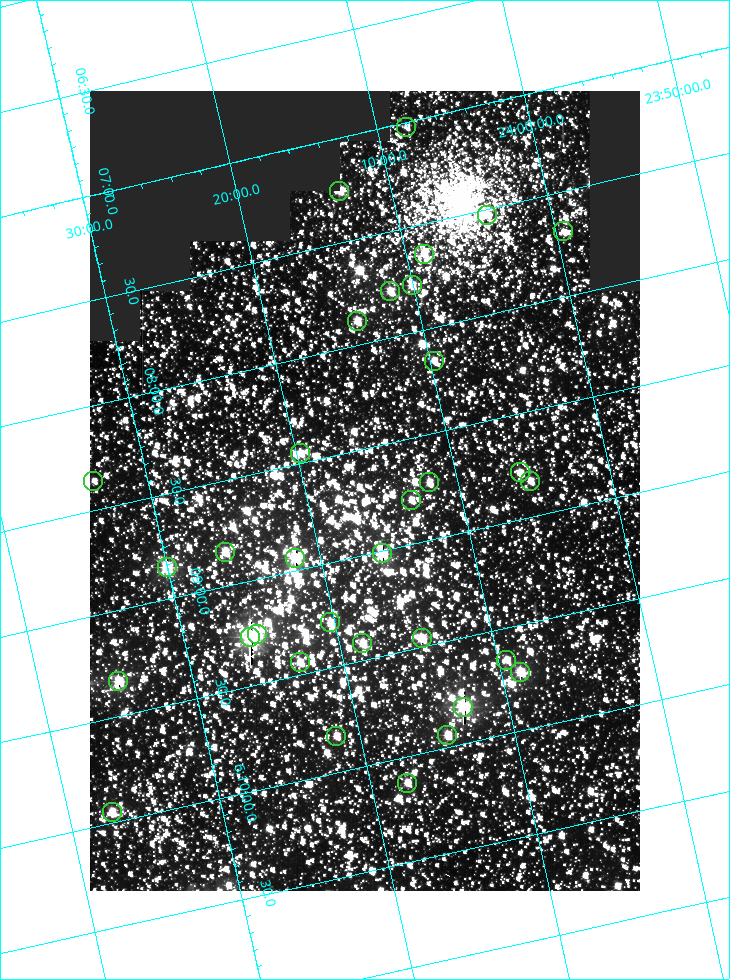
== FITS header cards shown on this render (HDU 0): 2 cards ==
NAXIS1  =                  550
NAXIS2  =                  800

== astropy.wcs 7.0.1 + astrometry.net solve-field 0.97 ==
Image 550 x 800 px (HDU 0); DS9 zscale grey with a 90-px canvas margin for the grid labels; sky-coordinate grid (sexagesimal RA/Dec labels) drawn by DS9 from the SOLVED WCS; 33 Tycho-2 reference stars matched to detected sources circled (green)
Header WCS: RA---TAN/DEC--TAN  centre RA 06:08:42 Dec +24:16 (92.17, +24.27 deg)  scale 3.98 arcsec/px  FOV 36.4' x 53.0'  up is -103 deg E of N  parity normal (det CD < 0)
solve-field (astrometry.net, Tycho-2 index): VERIFIED the header's WCS against the Tycho-2 star catalogue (verified at 3 index scales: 18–32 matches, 0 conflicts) and refined it, rather than solving blind
Solved WCS: RA---TAN-SIP/DEC--TAN-SIP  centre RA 06:08:42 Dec +24:16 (92.17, +24.27 deg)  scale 3.98 arcsec/px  FOV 36.4' x 53.0'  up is -103 deg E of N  parity normal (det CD < 0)
The solver's refit moves the header's centre by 0.23 arcsec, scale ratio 1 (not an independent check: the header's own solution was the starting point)
Tycho-2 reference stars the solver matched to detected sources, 33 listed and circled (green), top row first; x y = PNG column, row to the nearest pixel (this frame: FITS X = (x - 90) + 1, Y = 800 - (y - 91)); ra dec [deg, ICRS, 3 dp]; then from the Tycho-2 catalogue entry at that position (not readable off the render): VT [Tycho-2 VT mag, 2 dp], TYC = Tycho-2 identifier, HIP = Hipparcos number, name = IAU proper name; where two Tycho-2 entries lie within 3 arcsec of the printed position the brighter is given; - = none
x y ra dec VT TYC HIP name
406 127 91.756 +24.135 11.55 1864-383-1 - -
339 191 91.813 +24.222 9.50 1864-951-1 - -
487 215 91.882 +24.069 10.67 1864-1197-1 - -
563 231 91.922 +23.991 11.04 1864-773-1 - -
424 254 91.910 +24.147 9.81 1864-677-1 - -
412 285 91.945 +24.168 9.83 1864-545-1 - -
390 291 91.946 +24.193 9.49 1864-879-1 - -
357 321 91.972 +24.235 9.87 1864-607-1 - -
434 361 92.040 +24.163 9.97 1864-387-1 - -
300 453 92.113 +24.329 10.09 1877-692-1 - -
520 472 92.195 +24.097 9.91 1877-1306-1 - -
93 481 92.090 +24.558 11.22 1868-1493-1 - -
530 481 92.208 +24.088 10.02 1877-898-1 - -
429 482 92.182 +24.197 9.90 1877-42-1 - -
411 500 92.198 +24.221 10.14 1877-234-1 - -
225 552 92.210 +24.434 9.33 1881-345-1 - -
382 553 92.254 +24.266 8.73 1877-224-1 - -
295 558 92.236 +24.360 8.19 1877-300-1 29148 -
167 567 92.212 +24.501 8.67 1881-93-1 - -
330 622 92.321 +24.338 9.42 1877-884-1 - -
257 634 92.315 +24.419 9.14 1881-15-1 - -
250 637 92.316 +24.428 7.55 1881-1595-1 - -
422 638 92.364 +24.244 8.80 1877-1589-1 - -
362 643 92.355 +24.308 9.21 1877-702-1 - -
506 660 92.412 +24.157 10.23 1877-766-1 - -
300 662 92.360 +24.380 9.69 1881-496-1 - -
520 672 92.431 +24.145 8.75 1877-16-1 - -
118 681 92.334 +24.580 8.60 1881-81-1 - -
463 707 92.456 +24.215 7.57 1877-1484-1 - -
447 735 92.485 +24.239 9.49 1877-1276-1 - -
336 736 92.457 +24.359 9.75 1877-1432-1 - -
407 783 92.531 +24.294 10.40 1877-334-1 - -
112 812 92.487 +24.619 9.38 1881-1542-1 - -